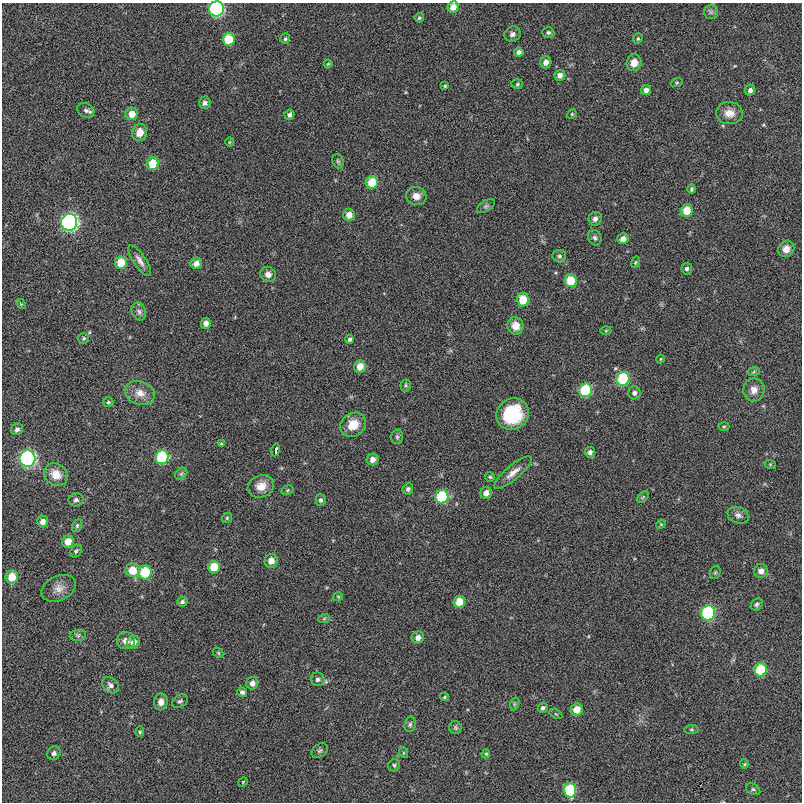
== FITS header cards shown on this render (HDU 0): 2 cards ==
NAXIS1  =                  800
NAXIS2  =                  800

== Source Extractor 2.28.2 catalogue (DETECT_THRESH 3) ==
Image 800 x 800 px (HDU 0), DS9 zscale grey, 1 PNG px = 1 image px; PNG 804 x 804 px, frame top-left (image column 1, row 800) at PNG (2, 3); each listed source drawn as its Kron ellipse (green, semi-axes under 4 px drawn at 4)
Background -0.00466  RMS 0.048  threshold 0.143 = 3 sigma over >= 5 px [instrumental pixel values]
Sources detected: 141; all 141 listed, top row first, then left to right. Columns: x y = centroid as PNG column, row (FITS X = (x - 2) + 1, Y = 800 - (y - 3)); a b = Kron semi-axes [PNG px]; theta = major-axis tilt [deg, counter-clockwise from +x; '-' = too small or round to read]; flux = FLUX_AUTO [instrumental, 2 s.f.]
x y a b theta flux
453 7 6 5 - 34
216 9 7 7 - 460
711 12 7 7 - 8.2
419 18 4 4 - 4.6
548 32 6 5 - 7
512 34 8 7 - 13
229 39 6 6 - 94
285 39 5 5 - 6
638 39 6 4 68 4.8
519 52 5 4 - 12
546 62 6 5 - 20
634 63 8 7 - 28
328 64 4 4 - 3.4
560 75 5 5 - 17
677 83 6 4 20 3.9
517 84 5 5 - 4.8
445 86 3 3 - 3.8
646 90 5 5 - 14
750 90 5 5 - 11
205 103 6 5 - 12
86 110 9 7 -25 11
729 113 13 11 -5 34
132 114 6 6 - 37
572 114 5 4 - 3.6
289 115 5 5 - 10
140 132 9 7 71 33
229 142 5 3 - 2.7
338 161 7 5 -68 6.5
153 164 6 6 - 76
372 182 6 6 - 73
691 189 4 3 - 5.1
416 196 10 9 - 25
486 206 10 5 31 8.1
687 211 6 6 - 55
349 215 6 6 - 28
595 219 7 6 - 14
69 222 8 8 - 790
595 238 8 6 -64 9
623 239 5 5 - 20
786 249 8 7 - 24
559 256 7 6 - 7.1
140 261 18 6 -56 20
635 262 6 3 70 3.7
121 263 6 6 - 70
196 263 6 5 - 18
687 269 6 5 - 8.1
268 274 8 7 - 17
571 281 6 6 - 74
523 300 6 6 - 80
21 304 5 4 - 3.5
139 311 9 7 -67 11
206 323 5 5 - 17
515 326 8 8 - 41
606 331 5 3 - 3.3
84 338 5 5 - 5.6
350 339 4 4 - 7.6
660 359 4 3 - 2.7
360 367 6 6 - 36
754 371 6 4 21 4.5
623 379 7 6 - 170
406 385 6 5 - 5.2
585 390 7 6 - 160
754 390 11 10 - 26
140 393 15 11 -20 35
634 393 6 6 - 11
108 402 5 5 - 5.1
512 414 17 15 32 200
353 425 13 11 37 57
724 426 5 3 - 3.7
17 429 6 5 - 10
397 437 7 6 - 7.3
221 444 4 3 - 2.9
276 450 6 3 79 13
590 452 5 5 - 10
162 457 7 6 - 210
27 459 8 8 - 630
373 459 6 5 - 22
770 464 6 4 -18 3.8
513 473 24 7 40 28
56 474 12 10 -38 48
181 474 7 5 44 6.5
490 477 5 5 - 4.3
261 486 13 11 21 38
408 489 5 5 - 8.5
287 490 6 4 22 4.3
486 493 6 5 - 22
442 497 7 6 - 180
643 497 7 4 46 4.6
76 500 7 6 - 9
321 500 6 5 - 7.3
738 515 11 8 -22 15
227 518 5 4 - 4.3
43 521 6 5 - 22
661 524 5 4 - 2.9
77 526 7 4 64 5.1
68 542 6 5 - 41
76 551 7 5 52 5.9
271 561 7 6 - 28
214 567 6 6 - 68
133 570 7 6 - 60
761 571 7 6 - 21
145 572 7 6 - 130
715 572 7 5 68 4.7
12 577 6 6 - 59
59 588 18 12 26 31
338 597 5 4 - 3.4
182 602 5 5 - 7.9
459 602 6 5 - 59
757 604 7 5 46 6.9
708 613 7 7 - 330
324 619 6 3 20 3.9
78 635 8 5 9 7.9
418 638 6 6 - 20
126 641 9 8 - 20
133 642 7 6 - 20
218 653 6 4 -47 4.3
761 670 6 6 - 140
318 679 7 7 - 10
252 683 6 6 - 19
110 685 9 7 -39 12
242 692 5 4 - 9.4
444 697 4 4 - 3.7
180 701 9 6 34 8.1
161 702 8 6 82 19
514 704 6 4 72 4.4
543 708 5 5 - 8.4
577 710 6 6 - 40
556 714 7 3 -31 3.4
410 724 8 5 79 7
456 728 6 6 - 6.2
692 729 7 4 6 5
140 732 5 4 - 4.1
320 751 9 6 37 8
54 753 7 6 - 9.3
404 753 5 3 - 3.3
486 754 5 4 - 4.1
744 764 5 4 - 3.7
394 765 6 5 - 5.9
243 782 5 4 - 2.9
753 789 8 5 -29 6.5
570 790 7 6 - 160
At the frame edge (FLAGS 8, measured only in part): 1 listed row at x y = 216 9